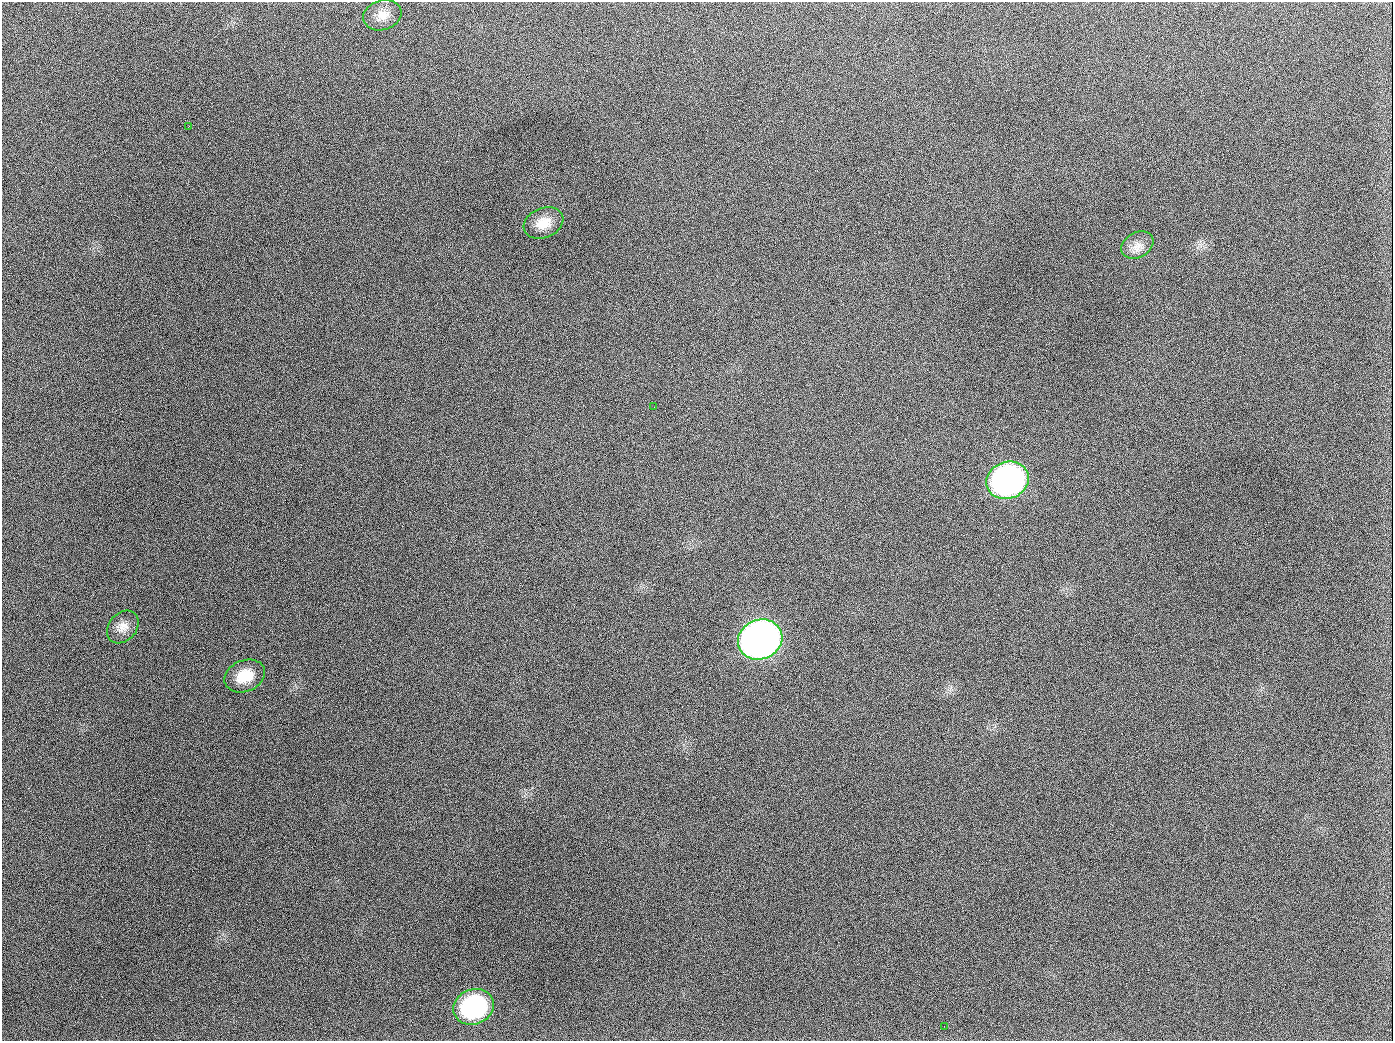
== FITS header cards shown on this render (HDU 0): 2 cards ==
NAXIS1  =                 1391
NAXIS2  =                 1039

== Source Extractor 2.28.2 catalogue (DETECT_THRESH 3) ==
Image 1391 x 1039 px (HDU 0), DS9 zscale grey, 1 PNG px = 1 image px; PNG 1395 x 1043 px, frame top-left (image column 1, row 1039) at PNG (2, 2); each listed source drawn as its Kron ellipse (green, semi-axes under 4 px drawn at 4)
Background 1870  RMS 79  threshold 236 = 3 sigma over >= 5 px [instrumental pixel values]
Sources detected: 11; all 11 listed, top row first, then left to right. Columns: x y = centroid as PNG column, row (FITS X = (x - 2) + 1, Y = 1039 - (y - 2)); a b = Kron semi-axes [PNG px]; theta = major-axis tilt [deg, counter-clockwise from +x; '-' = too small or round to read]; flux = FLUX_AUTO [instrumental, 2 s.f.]
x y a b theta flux
382 15 19 15 17 6.9e+04
189 126 3 2 - 6.6e+03
543 223 20 14 22 9.1e+04
1137 245 17 12 29 5.4e+04
654 407 2 2 - 3.0e+03
1008 480 21 18 21 1.7e+06
123 627 18 13 47 5.6e+04
760 640 22 19 23 4.0e+06
245 676 21 15 22 1.3e+05
474 1007 21 17 21 6.7e+05
944 1026 2 2 - 3.8e+03